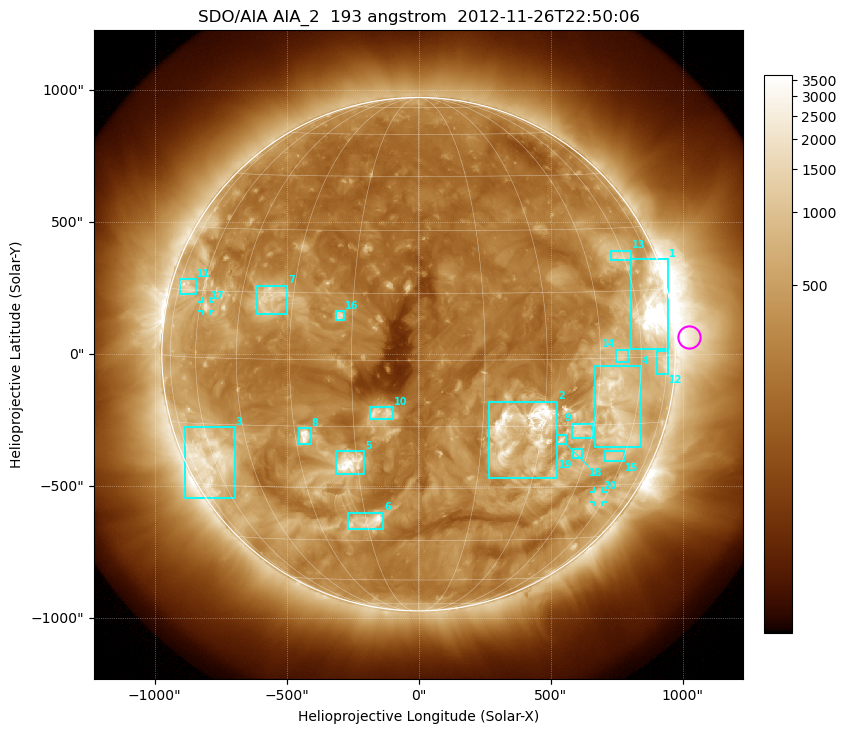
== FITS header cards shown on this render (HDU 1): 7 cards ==
TELESCOP= 'SDO/AIA'
INSTRUME= 'AIA_2'
WAVELNTH=                  193
WAVEUNIT= 'angstrom'
DATE-OBS= '2012-11-26T22:50:06.84'
CTYPE1  = 'HPLN-TAN'
CTYPE2  = 'HPLT-TAN'

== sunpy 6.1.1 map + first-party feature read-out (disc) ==
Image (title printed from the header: SDO/AIA AIA_2  193 angstrom  2012-11-26T22:50:06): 1024 x 1024 px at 2.4 arcsec/px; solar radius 973 arcsec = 405 px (full disc in frame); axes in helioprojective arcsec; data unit not stated in the header (colour bar unlabelled)
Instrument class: DISC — disc imager (sunpy class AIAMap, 193 A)
Bright regions (active regions / flare kernels): reference = the median radial profile (limb darkening/brightening removed); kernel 9 px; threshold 5 sigma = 688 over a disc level ~271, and >= 1.15x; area >= 12 px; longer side >= 10 px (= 24 arcsec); searched inside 0.97 R_sun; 23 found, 20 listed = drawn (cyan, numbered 1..; 2 of them under ~33 arcsec drawn as corner ticks so the feature stays visible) (cap 20 boxes per figure: the strongest are kept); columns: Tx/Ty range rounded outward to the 5 arcsec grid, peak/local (2 s.f.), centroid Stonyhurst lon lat
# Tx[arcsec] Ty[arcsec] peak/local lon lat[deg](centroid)
1 805..945 20..360 19 +67 +10
2 265..525 -470..-180 19 +25 -16
3 -885..-695 -545..-275 7.1 -62 -23
4 665..845 -355..-45 8.1 +51 -11
5 -315..-205 -455..-365 15 -17 -24
6 -270..-135 -665..-600 11 -15 -39
7 -615..-495 150..260 5.2 -36 +14
8 -450..-405 -340..-280 10 -28 -17
9 580..660 -320..-265 5.5 +41 -16
10 -185..-95 -250..-200 6.4 -8 -12
11 -905..-845 225..285 4.4 -69 +16
12 905..945 -75..15 4.4 +73 -1
13 725..810 355..390 4.3 +59 +23
14 745..795 -30..20 4.3 +52 +1
15 705..780 -405..-365 3.8 +55 -23
16 -315..-280 130..165 6.9 -18 +10
17 -820..-790 160..200 5.2 -57 +11
18 525..560 -340..-305 6.1 +36 -18
19 585..620 -395..-360 4.9 +42 -22
20 665..695 -560..-520 3.7 +56 -33
Off-limb structures (1.02-1.3 R_sun): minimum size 162 px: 3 found; the strongest spans PA ~235..305 deg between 1.02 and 1.3 R_sun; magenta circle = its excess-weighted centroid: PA ~275 deg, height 1.06 R_sun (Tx ~1025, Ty ~65 arcsec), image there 4.3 x the reference